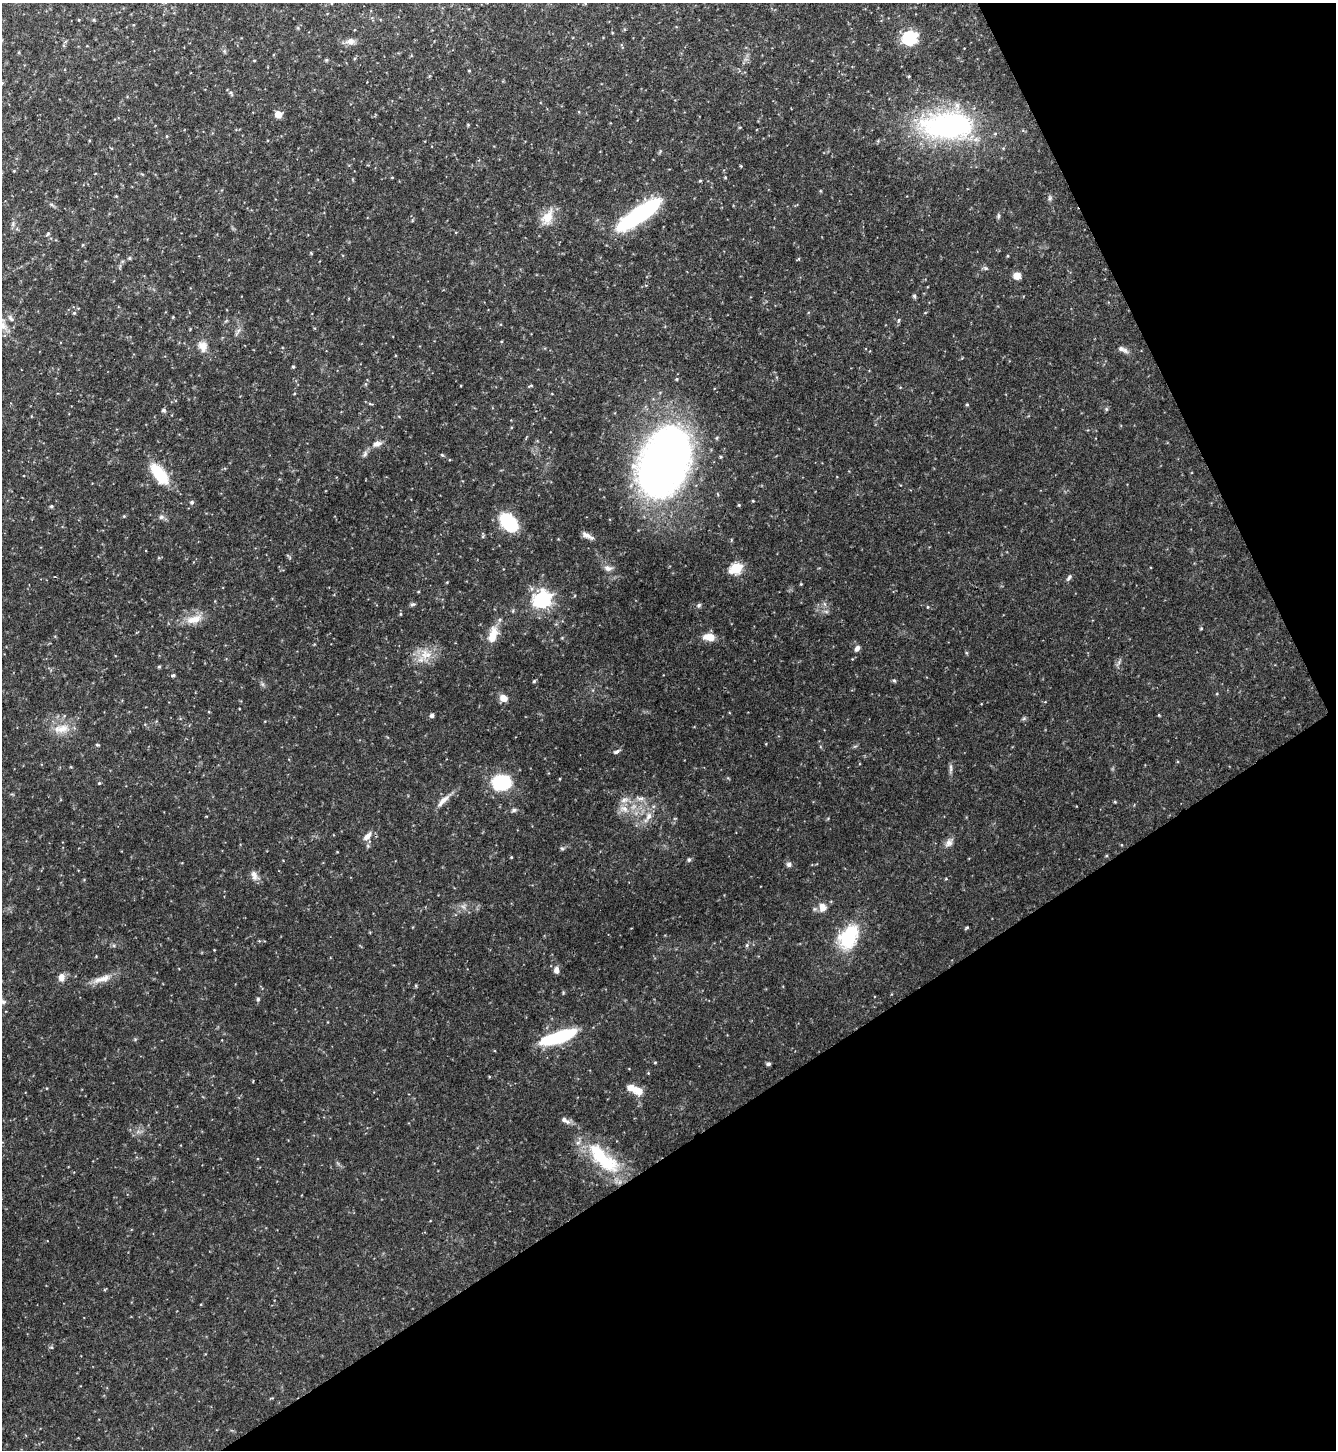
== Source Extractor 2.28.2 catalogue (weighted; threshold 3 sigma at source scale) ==
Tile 12 of 4 x 4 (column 4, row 3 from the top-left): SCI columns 4160-5493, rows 1449-2896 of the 5786 x 5793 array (HDU 1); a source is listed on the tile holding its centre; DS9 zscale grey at full resolution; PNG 1338 x 1452 px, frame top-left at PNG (2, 3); no overlay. Shown black and unused: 28% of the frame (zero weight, under 2 of 3 exposures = <1% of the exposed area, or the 3 px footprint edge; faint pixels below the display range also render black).
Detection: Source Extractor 2.28.2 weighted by HDU 2 'WHT'; one run over the whole footprint, this tile lists its part. Background 0.0913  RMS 0.0067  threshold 0.0301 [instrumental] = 3 sigma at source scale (4.5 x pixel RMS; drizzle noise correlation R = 1.50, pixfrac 1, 0.05/0.05 arcsec/px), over >= 5 px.
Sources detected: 64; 1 inside a brighter object's white glare — not listed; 1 inside a brighter listed object's ellipse — not listed separately; the other 62 listed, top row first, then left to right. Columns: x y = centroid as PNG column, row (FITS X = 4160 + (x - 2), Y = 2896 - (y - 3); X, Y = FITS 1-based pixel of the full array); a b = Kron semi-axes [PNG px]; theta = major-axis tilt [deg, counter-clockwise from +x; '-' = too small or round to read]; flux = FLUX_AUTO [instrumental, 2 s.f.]
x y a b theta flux
910 38 6 6 - 82
351 41 9 8 - 2.4
278 114 6 6 - 5.2
947 126 65 30 3 91
639 215 49 12 34 63
548 217 15 12 60 7.4
129 258 5 3 - 0.63
1017 276 7 7 - 4.3
914 296 6 4 -71 0.77
203 346 13 9 -76 4.2
1121 349 8 6 -26 1.8
293 367 4 3 - 0.63
967 405 5 3 - 0.53
164 410 5 4 - 1.1
377 444 11 6 11 2.6
664 462 68 37 66 330
159 474 28 13 -52 16
192 502 5 4 - 0.82
51 506 4 4 - 0.76
509 523 13 9 -48 37
586 535 14 6 -25 2.6
608 568 10 5 -18 2
736 568 6 5 - 40
1069 577 8 4 62 1.1
542 600 7 6 - 170
699 605 5 5 - 0.91
194 619 21 9 10 6.8
493 635 19 9 73 8.2
709 637 11 7 -7 7.1
857 648 6 5 - 2
159 666 5 3 - 0.59
173 675 5 4 - 0.76
894 680 6 4 -2 0.72
534 681 4 3 - 0.7
503 698 7 6 - 5
432 715 4 4 - 1.6
63 729 13 8 17 5.3
616 751 8 4 41 1.2
99 783 4 3 - 0.57
501 783 19 15 4 25
624 800 7 6 - 2
443 801 21 6 45 3.8
649 816 8 6 69 2.2
367 836 13 6 47 3
949 843 9 7 -58 2.2
689 860 5 4 - 0.92
789 864 6 5 - 1.3
254 875 12 6 -81 2.5
822 907 10 8 -72 3.6
967 927 5 3 - 0.59
849 937 29 19 61 26
747 945 5 3 - 0.72
556 970 8 6 89 2.4
61 977 10 7 -81 2.6
103 979 23 7 15 5.3
258 999 5 4 - 0.73
562 1036 32 10 22 36
655 1062 4 3 - 0.48
768 1064 6 4 14 1
639 1091 12 9 -30 4.9
565 1120 12 6 -34 2.3
604 1161 49 19 -36 32
Unlisted compact peaks at least as high as the median listed source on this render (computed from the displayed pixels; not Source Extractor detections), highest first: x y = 514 810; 161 517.